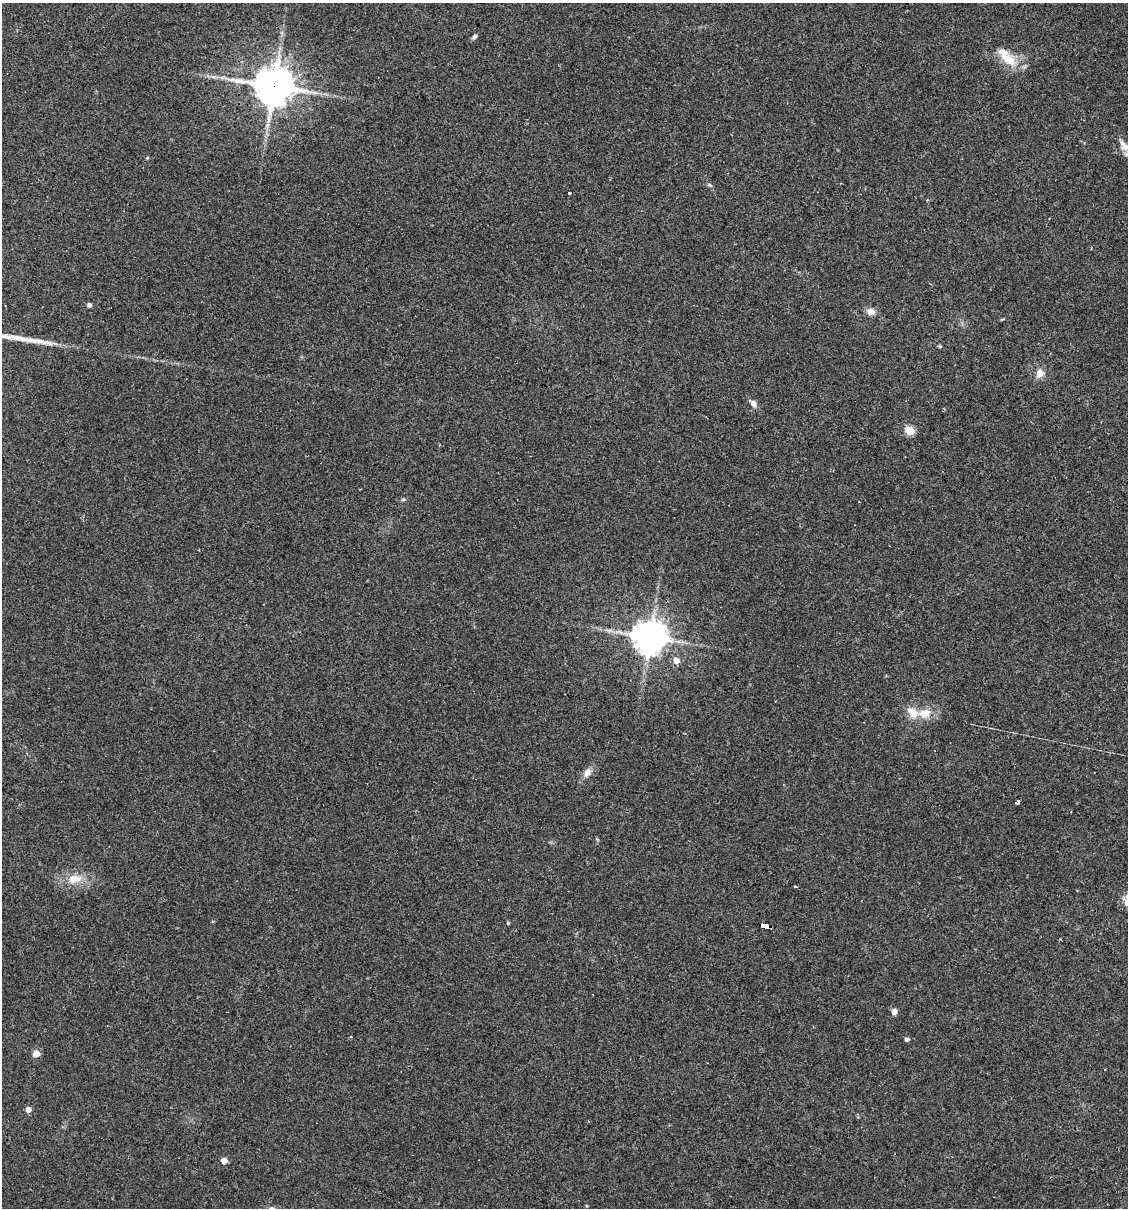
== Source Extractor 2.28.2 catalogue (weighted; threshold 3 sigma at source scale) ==
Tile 6 of 4 x 4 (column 2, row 2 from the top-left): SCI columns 1239-2364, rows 2413-3618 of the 4845 x 4824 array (HDU 1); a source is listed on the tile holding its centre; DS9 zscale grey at full resolution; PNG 1130 x 1210 px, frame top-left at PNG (2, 3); no overlay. Shown black and unused: <1% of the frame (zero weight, under 3 of 4 exposures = <1% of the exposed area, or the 3 px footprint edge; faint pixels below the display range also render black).
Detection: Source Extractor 2.28.2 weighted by HDU 2 'WHT'; one run over the whole footprint, this tile lists its part. Background 0.0911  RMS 0.0055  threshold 0.0247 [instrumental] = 3 sigma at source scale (4.5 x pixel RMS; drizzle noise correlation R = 1.50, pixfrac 1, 0.05/0.05 arcsec/px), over >= 5 px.
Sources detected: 38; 5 cosmic-ray / hot-pixel residue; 1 long thin detection or spike segment (spike, bleed or trail) — not listed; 3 inside a brighter listed object's ellipse — not listed separately; the other 29 listed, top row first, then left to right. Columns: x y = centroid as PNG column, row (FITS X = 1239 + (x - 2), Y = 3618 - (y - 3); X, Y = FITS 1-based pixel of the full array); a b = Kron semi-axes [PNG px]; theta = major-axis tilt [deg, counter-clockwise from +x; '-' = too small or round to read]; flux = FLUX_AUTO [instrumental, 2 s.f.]
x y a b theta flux
475 36 7 5 44 1.2
1009 59 24 12 -32 12
274 86 13 12 - 1300
1125 146 13 10 17 4.9
147 158 4 4 - 0.61
710 185 8 4 -27 0.91
568 193 3 3 - 19
927 200 3 2 - 0.66
89 305 4 4 - 1.7
871 312 10 9 - 3.5
47 343 22 7 -9 6
1040 373 11 9 62 4.3
753 404 9 7 -54 2.7
910 431 5 5 - 23
650 637 11 10 - 870
676 660 6 5 - 5.7
925 713 15 12 16 8.3
587 773 14 8 64 3.4
1018 802 5 3 - 1.5
74 879 20 12 9 9
795 887 3 3 - 1.5
508 923 4 4 - 0.64
765 926 9 4 -12 180
894 1011 5 4 - 4.4
907 1039 4 4 - 1.7
36 1054 5 5 - 8.9
1105 1070 2 2 - 0.32
28 1109 5 5 - 4
224 1161 4 4 - 7.3
Overlapping masked pixels (flux is a lower limit): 2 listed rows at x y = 274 86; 765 926